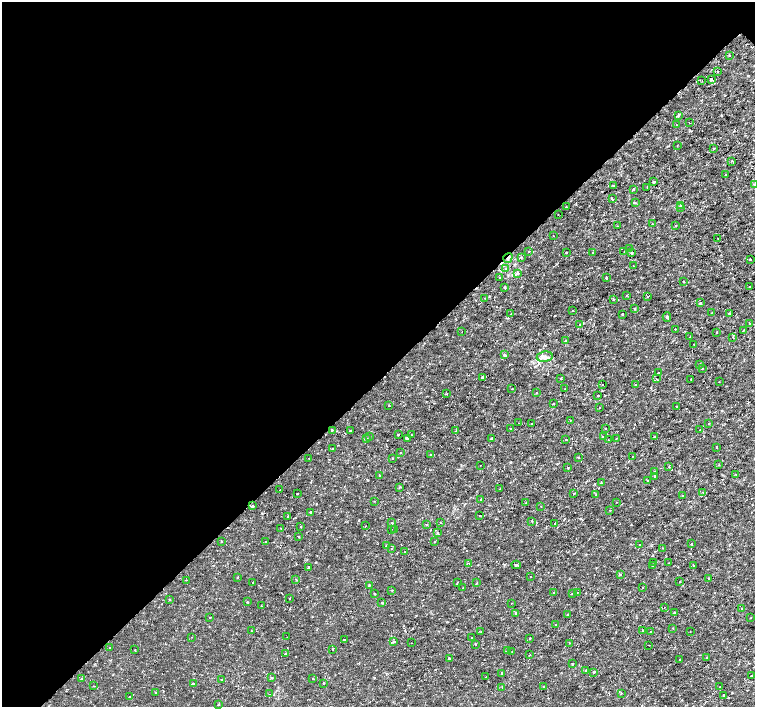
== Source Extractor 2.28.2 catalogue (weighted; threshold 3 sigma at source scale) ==
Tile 5 of 4 x 4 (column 1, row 2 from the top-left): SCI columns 6-1511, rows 3043-4451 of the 6027 x 6019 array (HDU 1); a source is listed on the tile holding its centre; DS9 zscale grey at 2 x 2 block average (1 PNG px = mean of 2 x 2 image px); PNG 757 x 709 px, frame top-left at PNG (2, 2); each listed source drawn as its Kron ellipse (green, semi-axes under 4 px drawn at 4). Shown black and unused: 54% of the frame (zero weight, under 2 of 3 exposures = <1% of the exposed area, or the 3 px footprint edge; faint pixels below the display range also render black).
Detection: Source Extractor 2.28.2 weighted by HDU 2 'WHT'; one run over the whole footprint, this tile lists its part. Background -9.44e-06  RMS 8.1e-04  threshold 0.00366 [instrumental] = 3 sigma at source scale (4.5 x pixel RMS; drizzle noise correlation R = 1.50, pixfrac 1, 0.0396/0.0396 arcsec/px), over >= 5 px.
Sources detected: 258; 6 cosmic-ray / hot-pixel residue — neither listed nor drawn; the other 252 listed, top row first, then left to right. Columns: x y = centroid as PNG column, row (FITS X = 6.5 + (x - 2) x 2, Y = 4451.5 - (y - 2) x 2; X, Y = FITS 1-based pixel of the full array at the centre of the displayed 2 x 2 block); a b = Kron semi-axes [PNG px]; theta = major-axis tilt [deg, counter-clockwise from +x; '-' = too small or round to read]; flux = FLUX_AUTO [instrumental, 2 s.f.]
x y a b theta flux
730 55 2 2 - 0.66
718 71 2 2 - 0.24
711 80 3 3 - 0.24
702 81 2 2 - 0.074
678 115 3 2 - 0.36
689 123 2 2 - 0.07
677 125 2 2 - 0.081
677 146 2 2 - 0.14
714 148 3 2 - 0.13
732 161 2 2 - 0.22
726 175 2 2 - 0.078
654 182 2 2 - 0.21
754 184 2 2 - 0.13
613 185 2 2 - 0.13
647 188 2 2 - 0.097
633 189 3 2 - 0.12
612 199 3 2 - 0.3
635 203 3 2 - 0.16
681 205 3 2 - 0.15
566 207 2 2 - 0.092
680 207 2 2 - 0.19
558 214 2 2 - 0.074
652 223 2 2 - 0.11
676 225 2 2 - 0.14
618 226 2 2 - 0.081
553 236 2 2 - 0.064
718 238 2 2 - 0.065
630 249 2 2 - 0.56
529 251 2 2 - 0.12
566 252 2 2 - 0.69
593 252 2 2 - 0.14
624 252 3 2 - 0.11
631 253 2 2 - 0.35
521 257 2 2 - 0.3
508 258 5 3 - 0.32
750 259 2 2 - 1.1
633 266 2 2 - 0.12
506 269 3 2 - 0.14
518 273 3 2 - 0.19
500 278 2 2 - 0.94
606 278 3 2 - 0.19
683 281 2 2 - 0.25
505 287 2 2 - 0.28
750 287 2 2 - 0.14
627 295 2 2 - 0.09
647 296 2 2 - 0.086
485 298 2 2 - 0.09
613 299 2 2 - 0.19
700 303 2 2 - 1.3
635 309 3 2 - 0.11
573 311 2 2 - 0.14
712 312 2 2 - 0.077
729 313 2 2 - 0.56
511 314 2 2 - 0.31
622 314 2 2 - 0.23
667 317 5 2 - 0.21
749 323 2 2 - 0.13
580 324 2 2 - 0.24
675 329 2 2 - 0.19
744 330 3 2 - 1.8
462 332 2 2 - 0.077
717 332 2 2 - 0.15
690 337 3 2 - 0.1
733 337 2 2 - 0.16
566 341 3 2 - 0.15
694 344 2 2 - 0.23
504 355 3 2 - 0.55
545 357 8 5 8 0.98
699 364 3 2 - 0.19
702 369 2 2 - 0.12
658 373 2 2 - 0.24
482 378 2 2 - 0.29
560 378 2 2 - 0.11
656 379 3 2 - 0.38
691 379 2 2 - 0.51
719 382 2 2 - 0.13
602 385 2 2 - 0.25
636 385 2 2 - 0.086
565 388 2 2 - 0.069
512 389 2 2 - 0.23
536 393 2 2 - 0.18
447 394 3 2 - 0.1
598 395 2 2 - 0.16
554 404 2 2 - 0.13
389 405 2 2 - 0.13
677 407 2 2 - 0.31
600 408 2 2 - 0.083
570 420 2 2 - 0.063
519 423 2 2 - 0.49
532 423 2 2 - 0.42
709 424 2 2 - 0.13
606 428 2 2 - 0.073
511 429 2 2 - 0.12
332 430 2 2 - 0.25
350 430 2 2 - 0.25
700 430 2 2 - 0.16
456 431 2 2 - 0.12
398 435 2 2 - 0.14
411 435 2 2 - 0.12
370 436 2 2 - 0.1
654 436 2 2 - 0.14
603 437 2 2 - 0.56
408 438 3 2 - 0.1
491 438 2 2 - 0.28
616 438 2 2 - 0.093
367 439 3 2 - 0.32
566 439 2 2 - 0.22
608 440 2 2 - 0.09
717 447 2 2 - 0.42
332 449 2 2 - 0.12
401 453 2 2 - 0.08
431 455 2 2 - 0.26
633 456 2 2 - 0.062
578 457 2 2 - 0.18
309 458 2 2 - 0.13
392 458 2 2 - 0.13
480 465 2 2 - 0.062
719 465 2 2 - 0.15
568 467 2 2 - 0.25
669 467 2 2 - 0.087
654 471 2 2 - 0.15
735 474 2 2 - 0.13
380 475 2 2 - 0.34
655 476 2 2 - 0.23
647 481 2 2 - 0.49
601 483 2 2 - 0.15
400 487 3 2 - 0.19
500 489 2 2 - 0.055
280 490 2 2 - 0.23
574 493 2 2 - 0.31
703 493 3 2 - 0.28
297 494 2 2 - 0.27
596 495 2 2 - 0.26
682 496 2 2 - 0.13
481 499 3 2 - 0.12
374 501 2 2 - 0.088
617 502 2 2 - 0.062
526 503 2 2 - 0.15
253 506 3 2 - 0.3
541 507 2 2 - 0.099
610 510 2 2 - 0.09
311 512 2 2 - 0.46
479 515 2 2 - 0.092
288 517 2 2 - 0.1
532 521 2 2 - 0.19
392 523 2 2 - 0.2
440 523 2 2 - 0.074
426 524 2 2 - 0.18
555 524 2 2 - 0.11
365 526 2 2 - 0.07
301 527 2 2 - 0.12
281 528 2 2 - 0.076
391 529 2 2 - 0.13
395 529 2 2 - 0.14
437 532 3 2 - 0.16
298 536 2 2 - 0.11
222 542 2 2 - 0.15
265 542 2 2 - 0.085
435 542 2 2 - 0.073
691 544 2 2 - 0.16
386 545 2 2 - 0.29
640 545 2 2 - 0.17
663 548 2 2 - 0.071
391 549 2 2 - 0.14
404 552 2 2 - 0.12
469 563 2 2 - 0.12
654 563 2 2 - 0.09
669 563 2 2 - 0.093
516 565 4 2 - 0.48
653 565 2 2 - 0.55
693 565 2 2 - 0.18
309 567 3 2 - 0.23
620 574 2 2 - 0.28
530 577 2 2 - 0.055
237 578 2 2 - 0.078
709 578 2 2 - 0.29
296 579 2 2 - 0.1
186 580 2 2 - 0.083
253 582 2 2 - 0.36
457 582 3 2 - 0.14
680 582 2 2 - 0.17
477 583 3 2 - 0.13
369 585 2 2 - 0.32
643 587 2 2 - 0.12
463 588 2 2 - 0.21
392 590 2 2 - 0.18
578 592 3 2 - 0.1
554 593 2 2 - 0.12
375 594 2 2 - 0.53
572 594 3 2 - 0.1
289 598 2 2 - 0.35
170 600 3 2 - 0.1
248 602 2 2 - 0.21
382 603 3 2 - 0.29
512 603 2 2 - 0.083
261 606 2 2 - 0.11
664 607 2 2 - 0.15
742 609 3 2 - 0.17
674 612 3 2 - 0.22
515 613 2 2 - 0.29
568 615 2 2 - 0.17
210 617 2 2 - 0.11
750 618 2 2 - 0.12
556 625 2 2 - 0.2
673 628 2 2 - 0.23
251 631 2 2 - 0.087
481 631 2 2 - 0.089
643 631 3 2 - 0.15
650 631 2 2 - 0.086
690 631 2 2 - 0.15
191 637 2 2 - 0.074
287 637 2 2 - 0.069
472 638 2 2 - 0.12
530 638 2 2 - 0.15
344 640 2 2 - 0.25
394 642 2 2 - 0.43
411 643 2 2 - 0.11
569 643 2 2 - 0.1
476 644 2 2 - 0.19
648 645 2 2 - 0.078
110 648 2 2 - 0.21
333 649 3 2 - 0.099
135 650 2 2 - 0.18
507 651 2 2 - 0.17
512 651 2 2 - 0.14
285 654 2 2 - 0.22
530 655 2 2 - 0.12
449 658 3 2 - 0.57
706 658 2 2 - 0.098
680 659 2 2 - 0.43
573 664 3 2 - 0.22
586 670 2 2 - 0.4
594 672 2 2 - 0.56
501 673 2 2 - 0.16
751 676 2 2 - 0.23
486 677 2 2 - 0.097
82 678 2 2 - 0.26
272 678 3 2 - 0.23
221 679 2 2 - 0.097
313 679 2 2 - 0.13
193 683 2 2 - 0.18
323 683 2 2 - 0.15
94 686 2 2 - 0.13
544 686 2 2 - 0.2
502 687 2 2 - 0.1
719 687 2 2 - 0.089
156 693 2 2 - 0.13
621 693 2 2 - 0.21
269 694 2 2 - 0.086
724 695 2 2 - 1.3
130 697 2 2 - 0.21
218 704 2 2 - 0.25
Overlapping masked pixels (flux is a lower limit): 1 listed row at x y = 508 258
Isophote crosses this tile's border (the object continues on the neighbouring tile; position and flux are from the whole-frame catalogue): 1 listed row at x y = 754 184
Diffuse or blended objects may show on this block-average render without a row.